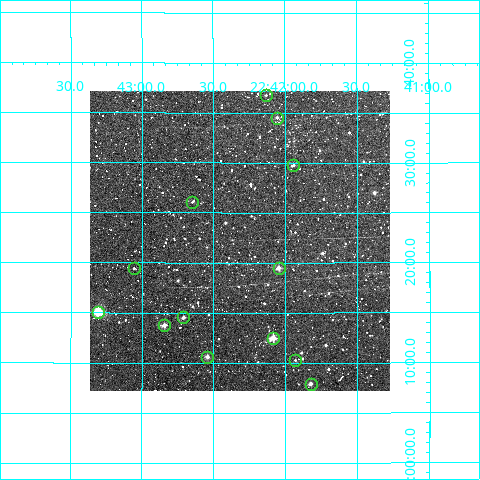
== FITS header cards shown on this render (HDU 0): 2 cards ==
NAXIS1  =                  300
NAXIS2  =                  300

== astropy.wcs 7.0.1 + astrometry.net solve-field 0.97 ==
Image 300 x 300 px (HDU 0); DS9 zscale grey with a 90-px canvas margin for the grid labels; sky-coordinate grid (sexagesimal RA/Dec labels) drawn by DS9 from the SOLVED WCS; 13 Tycho-2 reference stars matched to detected sources circled (green)
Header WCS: RA---TAN/DEC--TAN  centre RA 22:42:19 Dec +17:22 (340.58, +17.37 deg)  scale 6 arcsec/px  FOV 30.0' x 30.0'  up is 0 deg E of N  parity normal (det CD < 0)
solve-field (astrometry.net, Tycho-2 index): VERIFIED the header's WCS against the Tycho-2 star catalogue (verified at 2 index scales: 9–13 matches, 0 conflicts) and refined it, rather than solving blind
Solved WCS: RA---TAN-SIP/DEC--TAN-SIP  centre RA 22:42:19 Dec +17:22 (340.58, +17.37 deg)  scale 5.99 arcsec/px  FOV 30.0' x 30.0'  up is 0 deg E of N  parity normal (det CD < 0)
The solver's refit moves the header's centre by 1.6 arcsec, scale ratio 0.9985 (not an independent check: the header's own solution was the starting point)
Tycho-2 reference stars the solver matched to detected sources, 13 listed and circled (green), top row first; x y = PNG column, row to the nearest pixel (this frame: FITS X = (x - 90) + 1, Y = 300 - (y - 91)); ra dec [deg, ICRS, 3 dp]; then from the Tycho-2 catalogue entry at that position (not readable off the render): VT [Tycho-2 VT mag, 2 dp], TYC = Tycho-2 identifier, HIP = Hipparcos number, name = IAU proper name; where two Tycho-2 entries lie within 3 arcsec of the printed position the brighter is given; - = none
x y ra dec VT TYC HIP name
266 95 340.532 +17.613 12.30 1701-898-1 - -
277 118 340.514 +17.575 12.37 1701-843-1 - -
293 165 340.486 +17.496 12.04 1701-1218-1 - -
192 202 340.662 +17.435 12.49 1701-712-1 - -
134 268 340.764 +17.324 12.45 1701-1014-1 - -
279 268 340.511 +17.325 10.54 1701-996-1 - -
98 312 340.826 +17.251 7.96 1701-857-1 112187 -
183 317 340.677 +17.243 11.09 1701-813-1 - -
164 325 340.711 +17.229 10.70 1701-721-1 - -
273 338 340.521 +17.208 9.84 1701-6-1 - -
207 357 340.635 +17.177 11.29 1701-49-1 - -
295 360 340.483 +17.171 12.07 1701-1355-1 - -
311 384 340.455 +17.132 11.02 1701-1442-1 - -